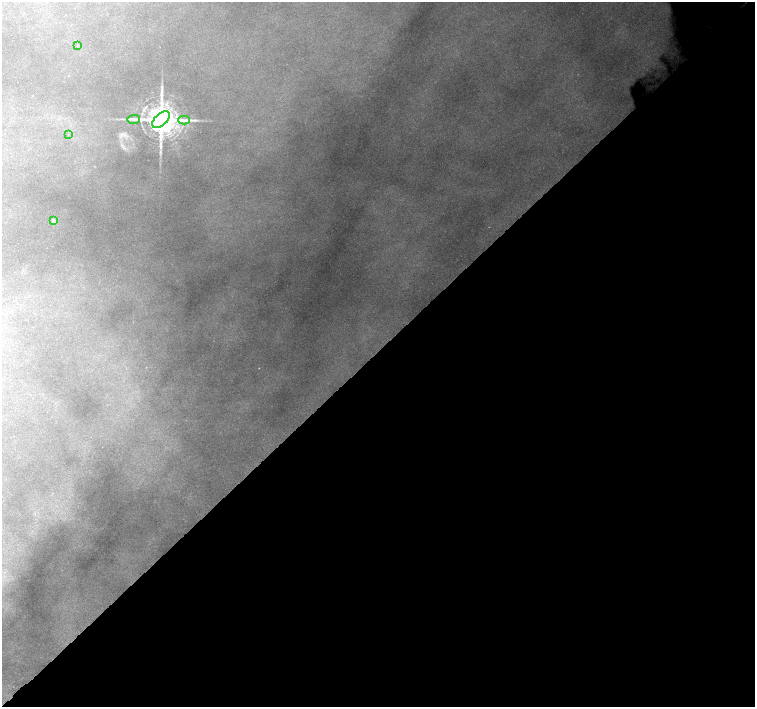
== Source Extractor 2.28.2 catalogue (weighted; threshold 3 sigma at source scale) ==
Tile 12 of 4 x 4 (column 4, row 3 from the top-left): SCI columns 4559-6064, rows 1670-3078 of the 6099 x 6091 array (HDU 1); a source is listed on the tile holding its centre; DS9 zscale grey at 2 x 2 block average (1 PNG px = mean of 2 x 2 image px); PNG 757 x 709 px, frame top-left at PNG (2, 2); each listed source drawn as its Kron ellipse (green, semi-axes under 4 px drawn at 4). Shown black and unused: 50% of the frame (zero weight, under 2 of 3 exposures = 3% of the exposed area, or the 3 px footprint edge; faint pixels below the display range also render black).
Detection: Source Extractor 2.28.2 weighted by HDU 2 'WHT'; one run over the whole footprint, this tile lists its part. Background 0.585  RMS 0.019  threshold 0.0871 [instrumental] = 3 sigma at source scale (4.5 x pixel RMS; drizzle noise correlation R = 1.50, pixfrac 1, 0.0396/0.0396 arcsec/px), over >= 5 px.
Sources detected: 6; all 6 listed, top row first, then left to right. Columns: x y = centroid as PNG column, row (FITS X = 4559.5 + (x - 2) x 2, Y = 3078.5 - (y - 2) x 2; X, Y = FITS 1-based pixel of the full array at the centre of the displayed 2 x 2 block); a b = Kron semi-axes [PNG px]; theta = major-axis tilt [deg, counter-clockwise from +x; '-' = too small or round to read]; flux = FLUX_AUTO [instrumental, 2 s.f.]
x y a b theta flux
78 46 2 2 - 3.4
134 119 6 3 2 9
161 120 11 6 42 8700
184 120 6 3 -1 10
68 134 2 2 - 1.5
53 221 2 2 - 19